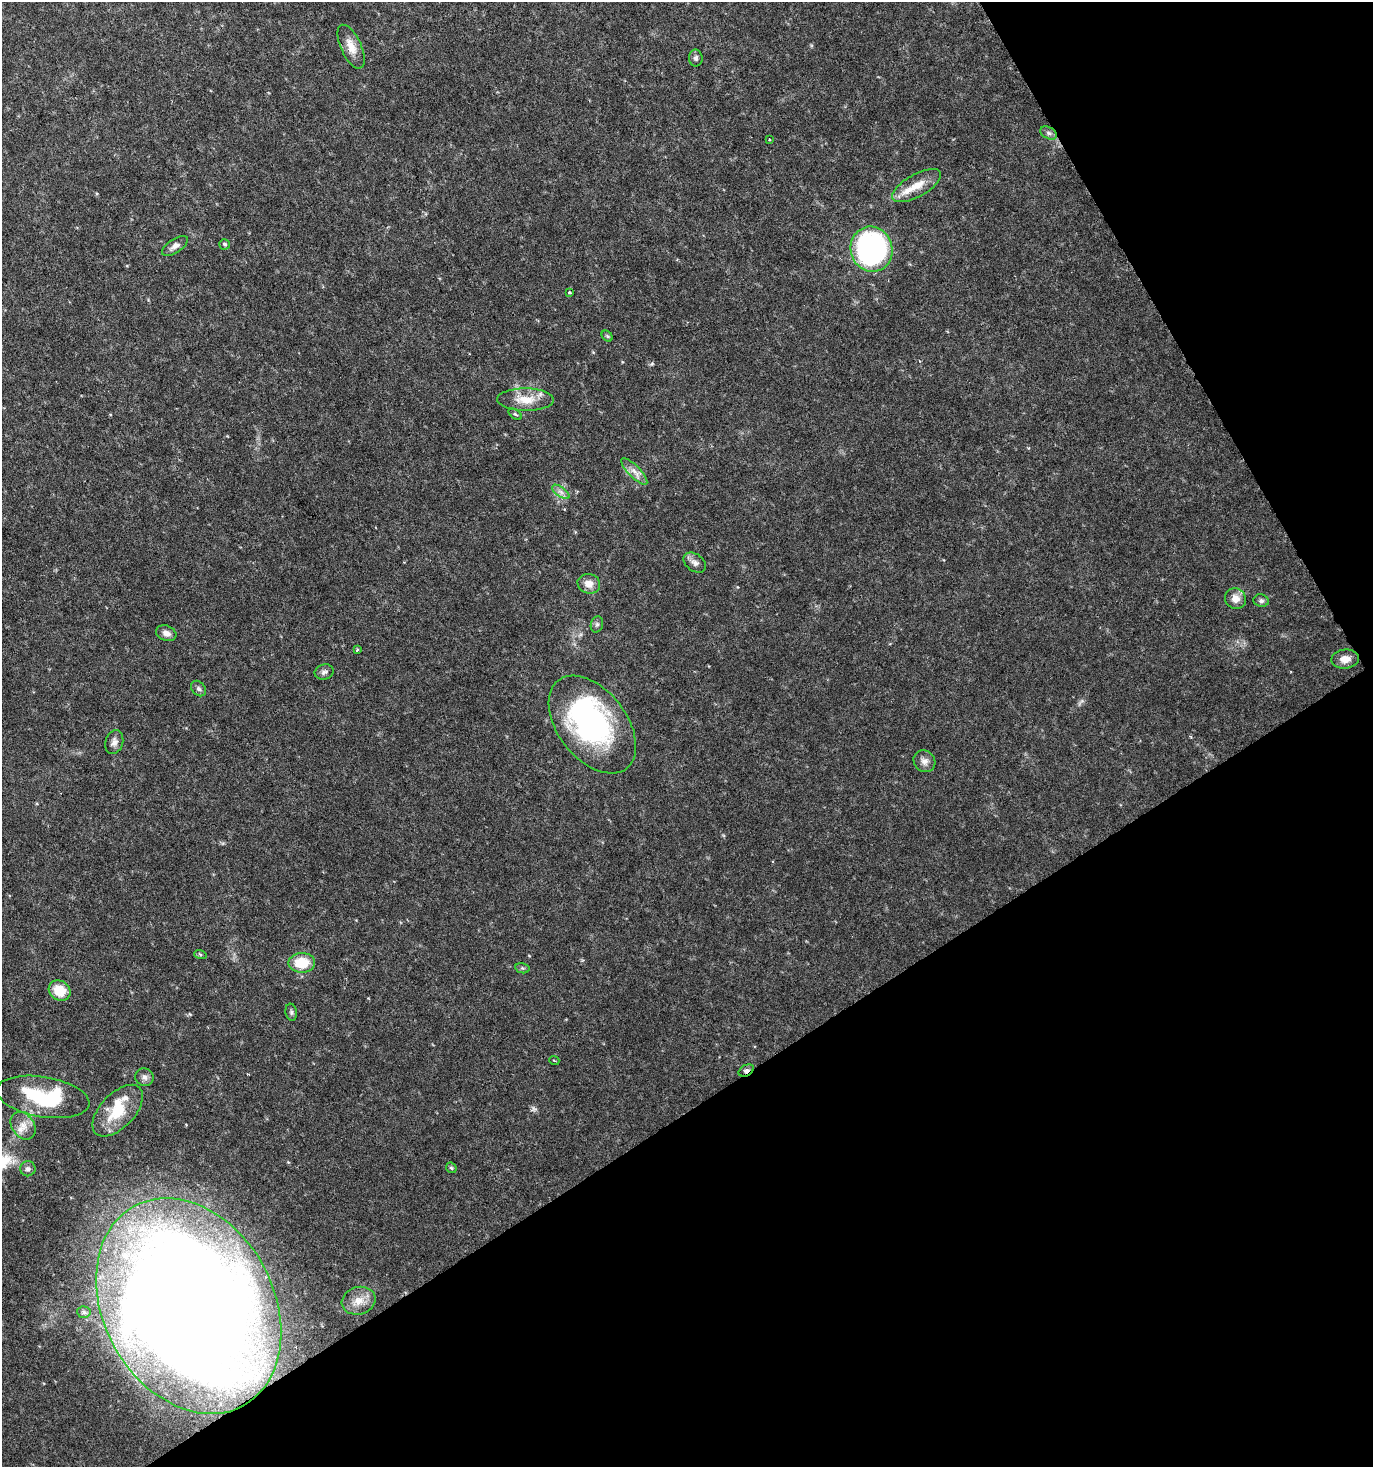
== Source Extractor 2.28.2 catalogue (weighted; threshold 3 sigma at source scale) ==
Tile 12 of 4 x 4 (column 4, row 3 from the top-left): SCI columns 4288-5658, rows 1467-2931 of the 5772 x 5867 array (HDU 1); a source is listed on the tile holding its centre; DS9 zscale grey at full resolution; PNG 1375 x 1469 px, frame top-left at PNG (2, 2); each listed source drawn as its Kron ellipse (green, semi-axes under 4 px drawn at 4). Shown black and unused: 31% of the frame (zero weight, under 3 of 6 exposures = <1% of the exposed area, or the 3 px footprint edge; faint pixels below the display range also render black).
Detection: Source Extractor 2.28.2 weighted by HDU 2 'WHT'; one run over the whole footprint, this tile lists its part. Background 0.0202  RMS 0.002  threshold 0.00831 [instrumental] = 3 sigma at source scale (4.09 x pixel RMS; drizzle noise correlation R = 1.36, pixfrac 0.8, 0.0396/0.0396 arcsec/px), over >= 5 px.
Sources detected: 47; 1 inside a brighter object's white glare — neither listed nor drawn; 3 inside a brighter listed object's ellipse — not listed separately; the other 43 listed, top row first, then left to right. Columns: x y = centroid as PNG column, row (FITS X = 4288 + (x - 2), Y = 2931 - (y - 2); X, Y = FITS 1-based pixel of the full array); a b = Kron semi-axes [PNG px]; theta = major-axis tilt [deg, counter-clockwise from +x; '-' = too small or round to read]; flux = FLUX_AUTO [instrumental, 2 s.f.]
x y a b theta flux
351 47 23 10 -65 2.5
696 58 8 7 - 0.55
1049 133 9 5 -27 0.54
769 139 2 2 - 0.17
917 186 27 11 29 3.2
225 244 5 5 - 0.36
175 246 15 7 34 0.98
871 249 23 21 -74 47
569 292 3 3 - 0.38
607 336 6 4 -45 0.28
525 400 28 11 0 3.8
515 414 8 4 -35 0.29
634 471 17 5 -46 1.3
561 492 10 5 -36 0.81
695 563 12 8 -37 0.95
589 584 11 9 -14 1.8
1235 599 11 10 - 1.6
1261 601 8 6 -14 0.52
597 624 8 6 74 0.47
166 633 10 7 -21 1.1
357 649 3 3 - 0.21
1345 659 13 9 6 1.6
324 672 9 7 19 0.65
198 689 9 6 -46 0.53
592 725 56 34 -52 46
114 742 12 8 75 0.95
924 761 11 10 - 1.1
200 954 6 4 -19 0.26
302 963 13 10 1 5.2
522 968 7 5 -13 0.35
60 990 11 9 -35 4.2
291 1012 8 5 -81 0.42
554 1060 5 3 - 0.17
746 1071 8 5 28 0.68
144 1077 9 9 - 0.79
43 1097 47 20 -9 15
118 1111 32 17 46 6.3
23 1126 15 11 -56 2.1
451 1168 6 4 -45 0.29
28 1169 7 7 - 0.62
359 1301 17 13 17 2.7
189 1306 114 85 -61 350
84 1312 7 5 -3 0.41
Overlapping masked pixels (flux is a lower limit): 1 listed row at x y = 746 1071